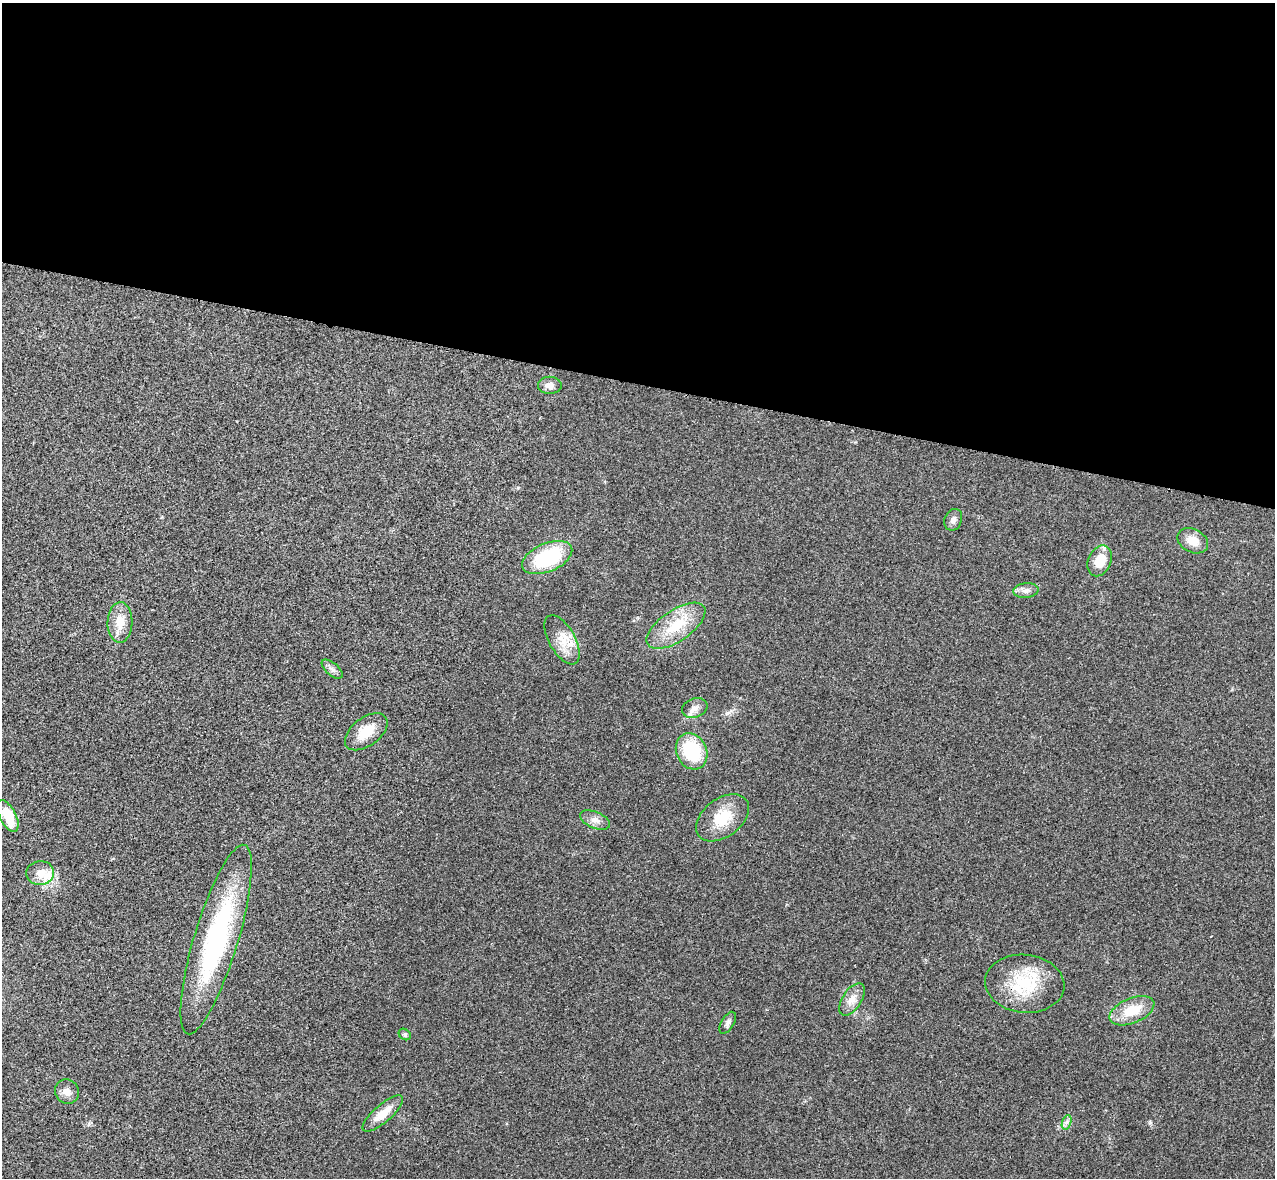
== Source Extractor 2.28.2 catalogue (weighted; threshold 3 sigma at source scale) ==
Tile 3 of 4 x 4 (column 3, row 1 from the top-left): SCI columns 2566-3838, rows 3710-4885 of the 5134 x 5189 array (HDU 1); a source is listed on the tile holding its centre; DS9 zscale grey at full resolution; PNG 1277 x 1180 px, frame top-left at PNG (2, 3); each listed source drawn as its Kron ellipse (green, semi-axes under 4 px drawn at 4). Shown black and unused: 32% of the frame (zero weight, under 3 of 4 exposures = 6% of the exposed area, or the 3 px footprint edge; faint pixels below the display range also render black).
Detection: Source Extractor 2.28.2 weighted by HDU 2 'WHT'; one run over the whole footprint, this tile lists its part. Background 0.0207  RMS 0.0044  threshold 0.0197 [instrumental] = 3 sigma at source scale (4.5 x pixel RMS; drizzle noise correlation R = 1.50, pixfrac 1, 0.05/0.05 arcsec/px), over >= 5 px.
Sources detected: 27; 1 inside a brighter listed object's ellipse — not listed separately; the other 26 listed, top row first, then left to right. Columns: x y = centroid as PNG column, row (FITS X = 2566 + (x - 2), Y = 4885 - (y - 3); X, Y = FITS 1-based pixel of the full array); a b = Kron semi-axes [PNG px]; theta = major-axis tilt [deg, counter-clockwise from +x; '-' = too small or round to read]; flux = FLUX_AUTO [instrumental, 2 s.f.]
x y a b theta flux
550 385 12 8 0 2.9
953 520 11 8 69 1.9
1193 541 16 11 -26 5.3
547 558 26 14 23 32
1100 561 16 11 66 8.5
1026 590 13 7 4 2.3
120 622 20 12 88 6.9
676 626 34 15 35 15
562 640 27 13 -61 7.9
332 669 13 6 -41 1.6
695 708 13 9 20 2.7
366 732 24 14 37 8.5
692 751 19 15 -65 25
8 816 17 8 -63 12
722 818 30 19 37 13
595 820 16 8 -22 2.9
40 873 14 12 4 6.5
216 939 99 22 73 71
1025 984 40 29 -6 24
852 999 18 9 58 4.3
1132 1011 23 12 22 10
728 1023 12 6 60 1.6
405 1034 6 5 - 0.86
67 1092 13 11 -48 3.2
383 1114 25 9 41 7.1
1067 1122 7 4 71 1.1
Unlisted compact peaks at least as high as the median listed source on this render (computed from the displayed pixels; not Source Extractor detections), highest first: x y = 1150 1122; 89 1124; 728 713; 162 517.